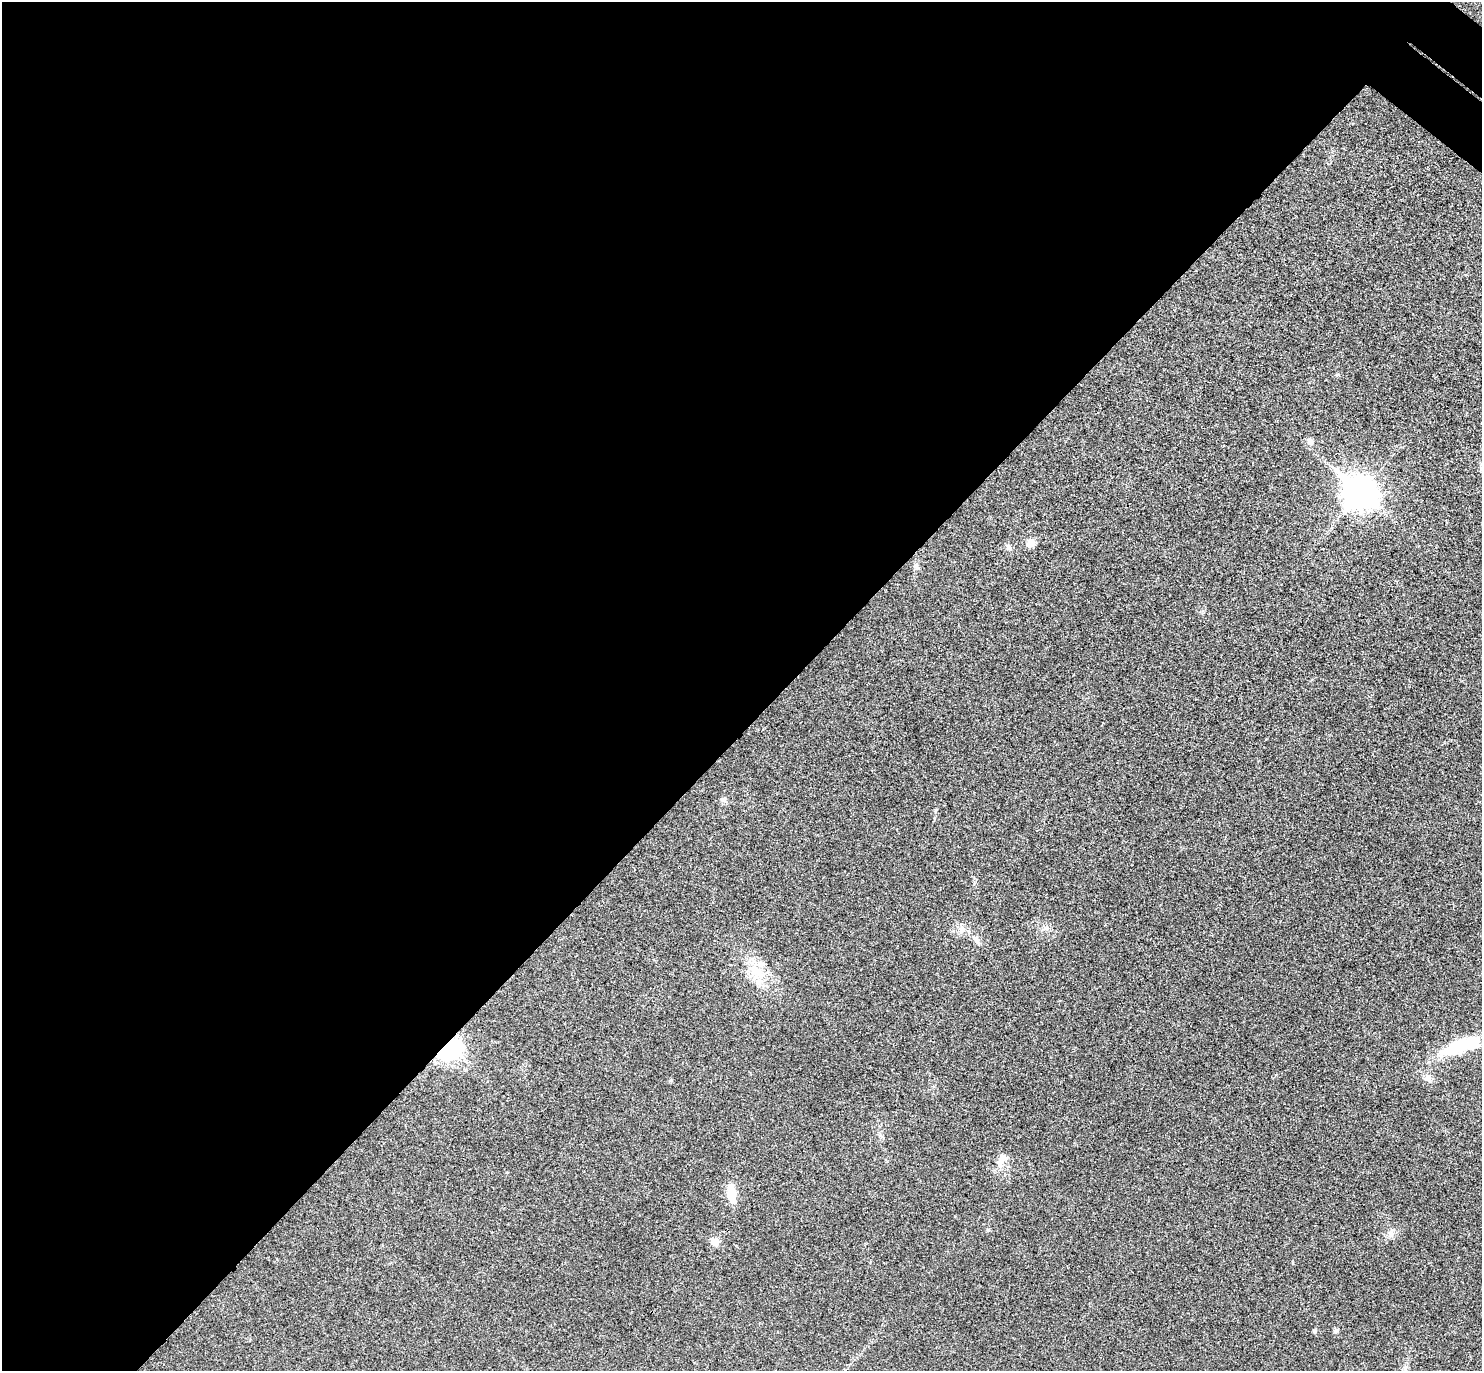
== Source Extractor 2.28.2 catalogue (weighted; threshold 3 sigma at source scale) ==
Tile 5 of 4 x 4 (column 1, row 2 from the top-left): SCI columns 41-1520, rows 2937-4305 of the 6006 x 6014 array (HDU 1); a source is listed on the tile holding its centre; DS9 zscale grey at full resolution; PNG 1484 x 1373 px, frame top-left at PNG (2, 2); no overlay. Shown black and unused: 54% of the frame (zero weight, under 3 of 4 exposures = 6% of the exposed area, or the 3 px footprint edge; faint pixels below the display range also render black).
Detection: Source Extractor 2.28.2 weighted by HDU 2 'WHT'; one run over the whole footprint, this tile lists its part. Background 0.0286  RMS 0.0055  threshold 0.0246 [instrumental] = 3 sigma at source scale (4.5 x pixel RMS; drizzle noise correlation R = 1.50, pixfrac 1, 0.05/0.05 arcsec/px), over >= 5 px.
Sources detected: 20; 1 inside a brighter object's white glare — not listed; the other 19 listed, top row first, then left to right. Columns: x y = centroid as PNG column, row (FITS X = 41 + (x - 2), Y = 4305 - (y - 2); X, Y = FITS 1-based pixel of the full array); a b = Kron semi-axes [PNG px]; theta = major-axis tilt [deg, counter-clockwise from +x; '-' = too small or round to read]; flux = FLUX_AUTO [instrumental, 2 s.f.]
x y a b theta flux
1338 375 6 3 0 0.68
1310 442 6 6 - 3.1
1360 492 13 10 -39 810
1030 543 10 9 - 3.4
1008 547 8 6 -64 1.7
916 566 7 7 - 1.4
723 799 7 5 13 1.3
961 929 10 8 77 3
976 939 11 7 -53 2.3
756 971 27 15 -55 15
1459 1047 32 11 24 32
448 1048 8 7 - 380
1428 1078 9 8 - 2.3
1002 1158 18 8 53 4.1
731 1194 19 8 -83 11
1391 1234 9 6 76 2
715 1242 10 9 - 3.9
1336 1330 6 5 - 1.1
1314 1331 5 5 - 1
Overlapping masked pixels (flux is a lower limit): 1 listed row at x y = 448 1048
Unlisted compact peaks at least as high as the median listed source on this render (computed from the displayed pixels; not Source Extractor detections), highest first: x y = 671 1080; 935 810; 955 1216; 988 1230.